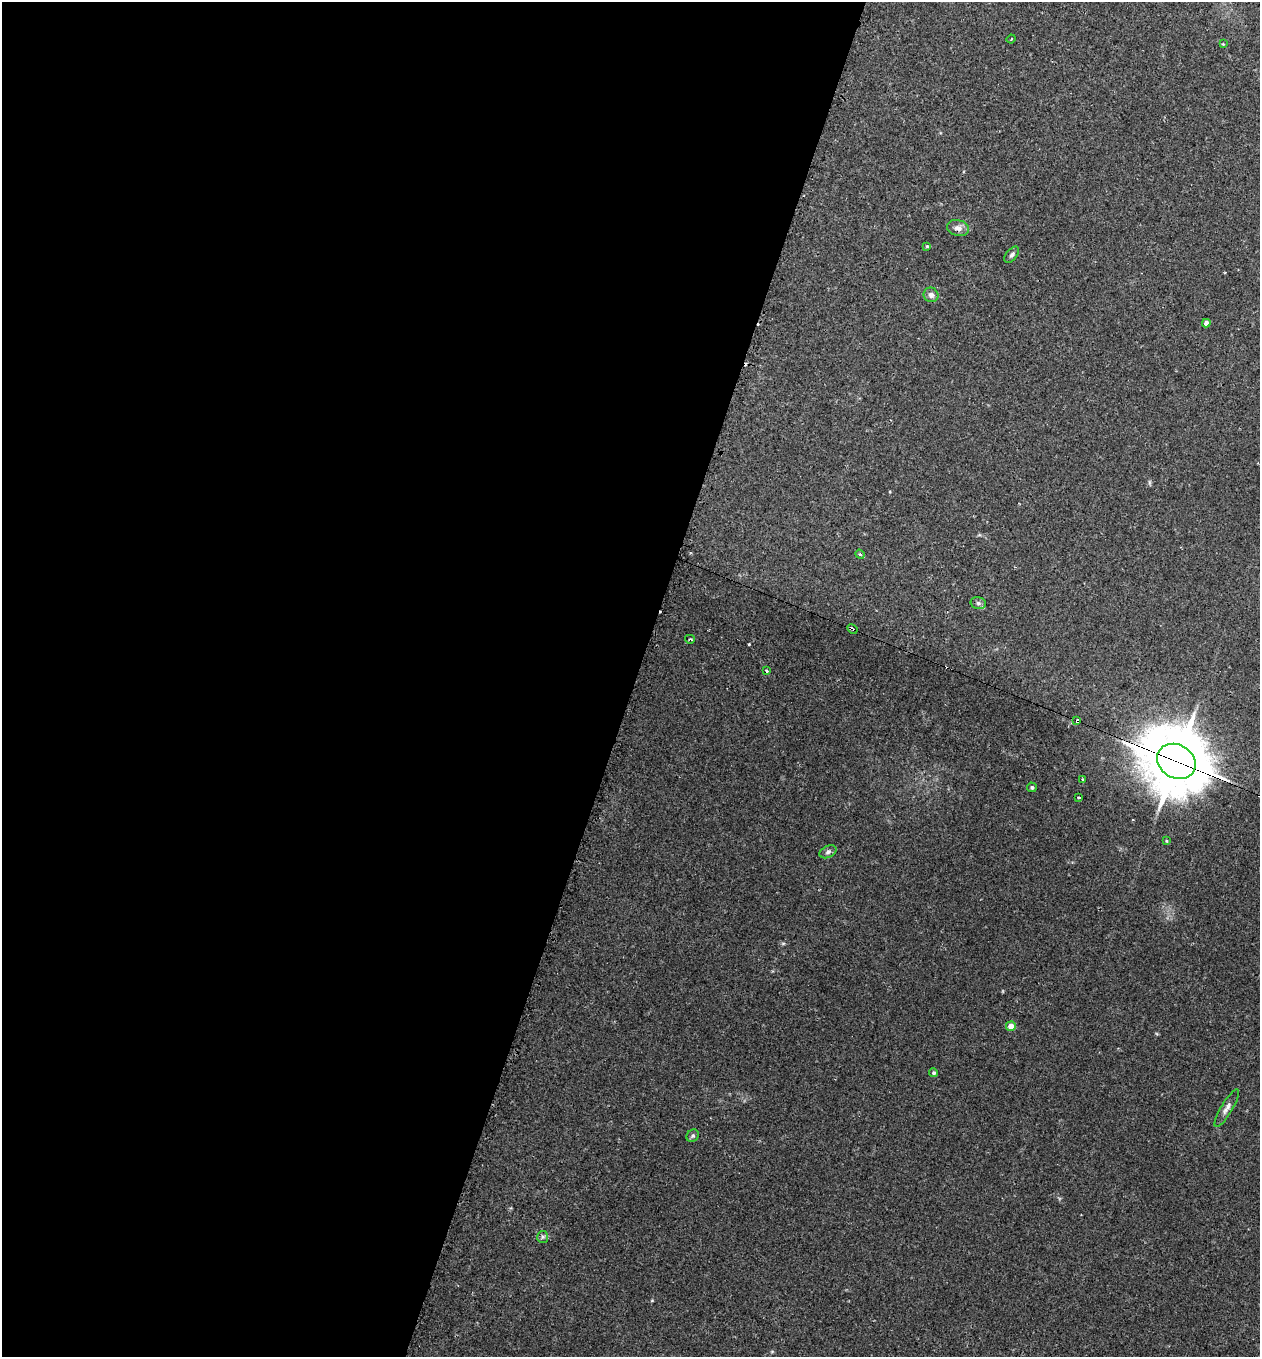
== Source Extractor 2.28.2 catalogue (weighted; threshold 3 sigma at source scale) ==
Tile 5 of 4 x 4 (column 1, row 2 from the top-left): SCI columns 142-1399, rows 2714-4068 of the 5479 x 5487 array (HDU 1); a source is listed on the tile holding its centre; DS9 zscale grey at full resolution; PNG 1262 x 1359 px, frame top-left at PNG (2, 2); each listed source drawn as its Kron ellipse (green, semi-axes under 4 px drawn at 4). Shown black and unused: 50% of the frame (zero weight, under 2 of 3 exposures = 1% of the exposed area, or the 3 px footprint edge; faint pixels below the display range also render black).
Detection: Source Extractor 2.28.2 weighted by HDU 2 'WHT'; one run over the whole footprint, this tile lists its part. Background 0.0303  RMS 0.005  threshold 0.0227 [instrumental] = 3 sigma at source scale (4.5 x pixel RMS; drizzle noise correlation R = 1.50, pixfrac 1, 0.05/0.05 arcsec/px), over >= 5 px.
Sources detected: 29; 5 cosmic-ray / hot-pixel residue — neither listed nor drawn; the other 24 listed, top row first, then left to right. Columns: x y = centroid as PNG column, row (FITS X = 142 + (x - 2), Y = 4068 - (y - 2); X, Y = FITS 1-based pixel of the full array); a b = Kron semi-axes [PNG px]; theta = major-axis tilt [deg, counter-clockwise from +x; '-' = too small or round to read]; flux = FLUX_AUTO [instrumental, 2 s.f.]
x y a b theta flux
1011 39 4 3 - 0.49
1223 44 3 3 - 0.39
958 228 11 8 -14 2.8
927 246 4 3 - 0.75
1012 255 9 5 49 1.4
931 295 7 7 - 2
1206 323 4 4 - 2.4
860 554 5 4 - 0.64
978 603 8 6 -15 1.3
852 629 5 3 - 2.8
690 639 5 3 - 1.2
766 671 3 3 - 2.7
1077 720 4 3 - 10
1176 761 20 16 -32 4400
1083 779 3 2 - 0.39
1032 787 5 5 - 1.1
1079 797 3 3 - 1.5
1166 841 4 3 - 0.47
828 852 9 5 24 1.4
1011 1026 5 4 - 5.2
934 1073 4 4 - 0.98
1227 1108 21 5 59 2.7
693 1136 7 5 44 1
543 1237 6 5 - 0.99
Overlapping masked pixels (flux is a lower limit): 3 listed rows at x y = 852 629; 1077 720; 1176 761